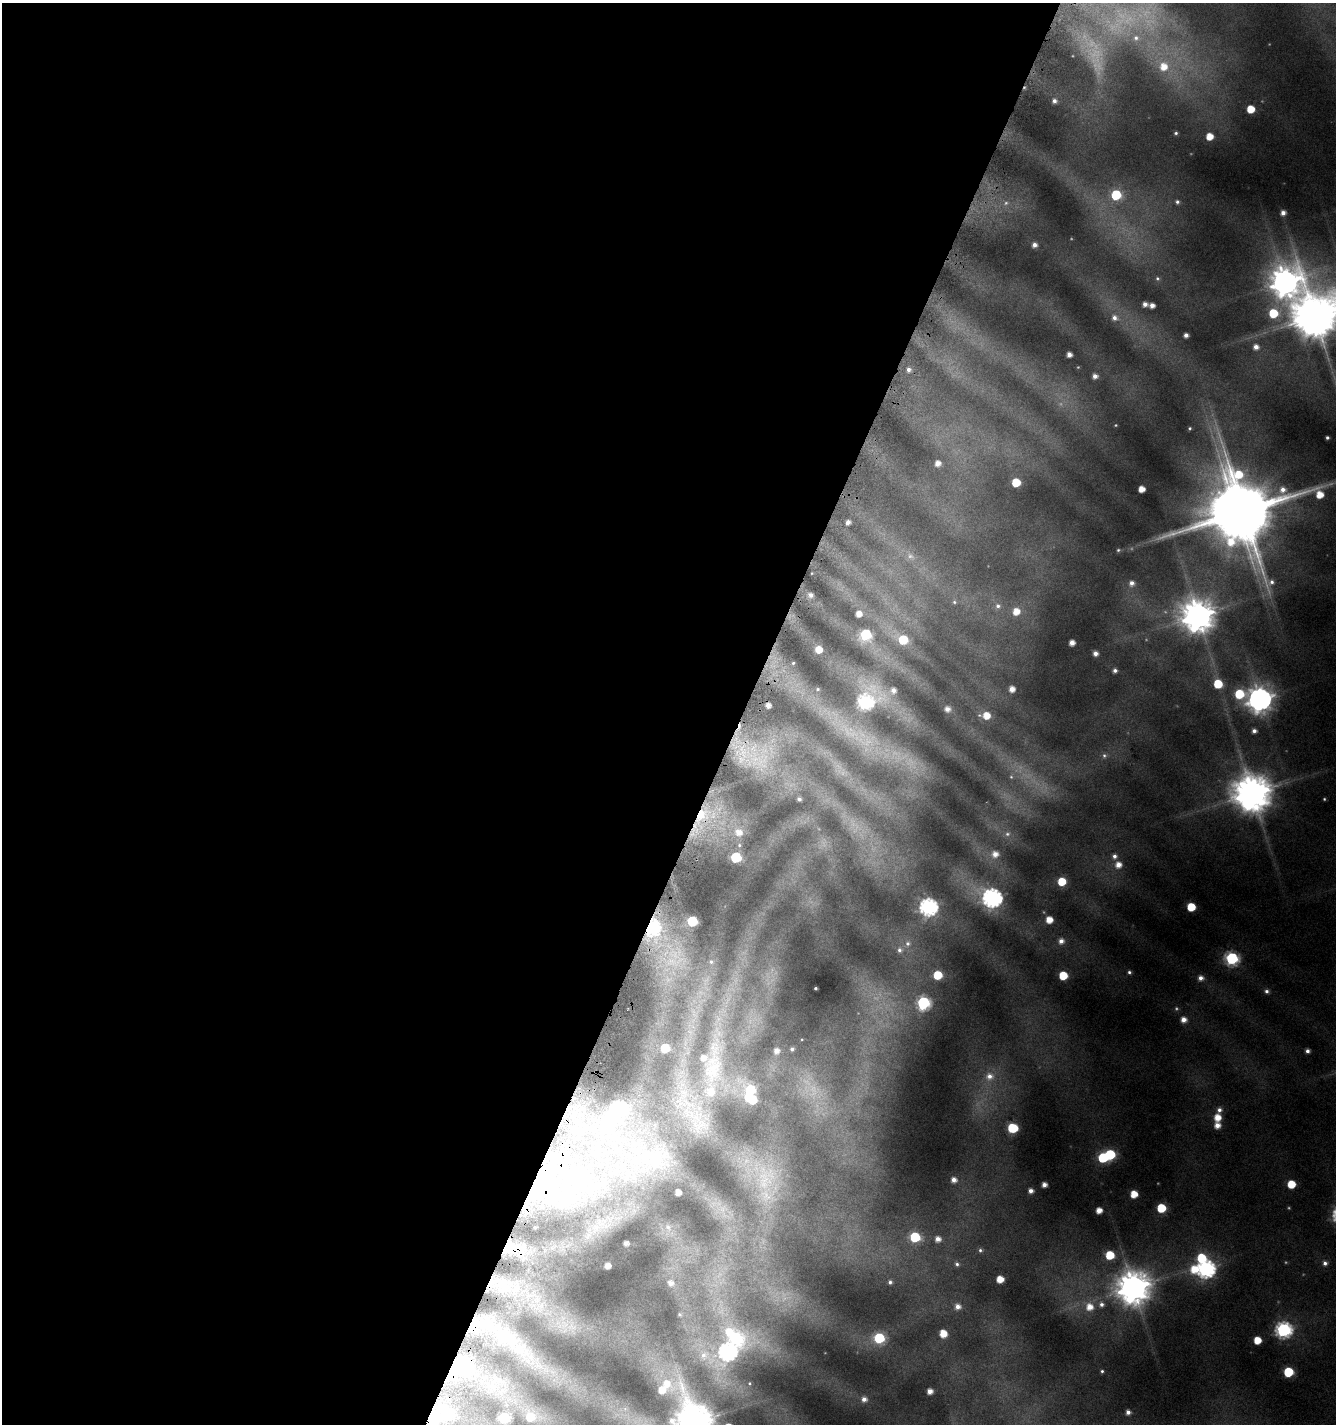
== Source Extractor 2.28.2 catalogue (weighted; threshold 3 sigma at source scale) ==
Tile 5 of 4 x 4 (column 1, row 2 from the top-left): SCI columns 215-1548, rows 2876-4297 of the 5861 x 5722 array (HDU 1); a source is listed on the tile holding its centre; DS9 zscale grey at full resolution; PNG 1338 x 1426 px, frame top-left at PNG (2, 3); no overlay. Shown black and unused: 56% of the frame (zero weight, under 4 of 8 exposures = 2% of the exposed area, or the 3 px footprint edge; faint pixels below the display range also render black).
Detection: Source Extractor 2.28.2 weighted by HDU 2 'WHT'; one run over the whole footprint, this tile lists its part. Background 0.0867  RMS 0.0095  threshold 0.0388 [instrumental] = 3 sigma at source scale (4.09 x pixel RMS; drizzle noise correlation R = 1.36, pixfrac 0.8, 0.0396/0.0396 arcsec/px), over >= 5 px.
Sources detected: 188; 20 too faint to see at this stretch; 6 inside a brighter object's white glare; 1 cosmic-ray / hot-pixel residue — not listed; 10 inside a brighter listed object's ellipse — not listed separately; the other 151 listed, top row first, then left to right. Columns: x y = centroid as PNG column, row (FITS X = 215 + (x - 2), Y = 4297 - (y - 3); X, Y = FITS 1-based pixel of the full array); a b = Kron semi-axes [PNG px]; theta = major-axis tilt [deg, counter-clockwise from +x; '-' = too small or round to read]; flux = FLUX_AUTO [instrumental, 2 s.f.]
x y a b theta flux
1136 38 11 10 - 9.6
1164 66 12 11 - 19
1054 101 5 5 - 3.6
1251 109 5 5 - 19
1176 133 4 4 - 1.7
1209 136 6 6 - 15
1116 195 6 6 - 62
1177 202 6 5 - 2.3
1283 213 4 4 - 5.1
1034 245 4 4 - 4.6
1157 278 6 5 - 1.9
1285 282 13 12 - 1500
1145 304 5 4 - 4.9
1152 305 5 4 - 5.9
1273 313 7 7 - 34
1315 317 13 12 - 4200
1114 318 8 7 - 5.2
1186 335 4 4 - 4.2
1256 347 5 5 - 5.9
1069 355 4 4 - 6.1
908 369 5 5 - 3.1
1095 376 5 4 - 5.4
1190 428 4 4 - 1.3
1327 438 3 3 - 1.9
938 463 5 5 - 7.5
1016 482 6 6 - 33
1141 489 5 5 - 12
1243 512 25 22 -8 8600
848 522 4 4 - 4.6
1118 550 5 4 - 1.3
1132 583 7 6 - 5.3
811 595 6 6 - 4.5
954 602 6 5 - 1.6
998 606 8 7 - 3.5
1016 611 7 7 - 13
859 614 5 5 - 9.2
1198 616 10 10 - 2100
866 634 7 7 - 91
903 640 8 6 -25 41
1072 643 5 5 - 8.4
819 650 5 5 - 12
1095 653 5 5 - 5.3
793 663 3 3 - 0.94
1115 670 4 4 - 3.2
1218 684 6 6 - 33
818 689 5 4 - 1.1
1012 689 5 5 - 8.5
893 690 8 7 - 7.1
1239 694 8 7 - 40
1260 699 9 9 - 1100
866 702 15 9 35 200
768 705 4 4 - 6.2
947 709 7 6 - 6.4
986 715 8 6 -3 14
1254 731 5 4 - 4.1
1104 755 7 7 - 2.7
758 759 45 39 61 86
1252 793 12 11 - 3000
799 799 4 4 - 3
1324 799 3 3 - 1
701 815 20 14 52 42
739 832 11 9 -29 11
1007 834 8 6 14 2.5
739 845 6 5 - 1.6
995 854 7 6 - 7.7
1114 856 7 6 - 3.5
736 857 6 6 - 78
1118 865 6 6 - 9.3
1062 881 6 6 - 26
992 898 8 8 - 440
928 907 7 7 - 350
1191 907 6 5 - 29
1049 920 5 5 - 14
692 921 6 6 - 72
652 927 8 7 - 210
1061 941 5 5 - 5.3
908 943 7 7 - 3.1
899 950 6 6 - 2.8
1232 958 7 7 - 150
711 962 7 7 - 3.1
1129 972 5 5 - 2.2
938 975 6 5 - 37
1063 975 6 5 - 34
1201 978 6 5 - 5.3
815 988 3 3 - 1.3
1267 991 6 5 - 3
923 1003 7 7 - 140
1183 1020 6 5 - 7.7
665 1048 6 6 - 49
792 1049 5 5 - 2.5
777 1051 6 5 - 6.3
1307 1051 4 4 - 3.6
713 1065 103 28 83 130
989 1076 11 11 - 10
750 1090 7 7 - 59
752 1100 6 5 - 31
1219 1110 7 6 - 4.1
1217 1117 6 6 - 14
1217 1125 6 6 - 8.8
1013 1128 7 6 - 52
1110 1154 6 6 - 65
642 1159 151 80 -30 360
954 1180 6 6 - 6.7
1291 1184 6 5 - 25
1044 1185 4 4 - 6.1
550 1189 90 44 -25 200
1031 1191 4 4 - 4.9
1134 1194 5 5 - 18
1161 1208 6 6 - 37
1099 1210 5 5 - 9.6
915 1237 6 6 - 67
938 1239 5 5 - 6.3
626 1243 4 4 - 4
510 1248 22 18 0 29
980 1250 6 5 - 2.1
1110 1255 6 6 - 35
1201 1258 8 7 - 34
1325 1263 6 6 - 3.7
957 1264 6 6 - 2.5
608 1266 5 4 - 6.4
1194 1269 9 9 - 20
1206 1269 8 7 - 360
1000 1279 6 5 - 16
890 1282 6 5 - 2.7
670 1283 7 6 - 5.3
505 1287 23 15 66 21
1133 1288 11 10 - 2200
1101 1304 7 7 - 4.2
957 1306 7 6 - 6.6
1089 1307 8 8 - 13
679 1314 4 4 - 1.3
1283 1330 7 7 - 260
943 1333 6 5 - 18
735 1338 8 7 - 110
879 1338 6 6 - 71
508 1339 102 22 -41 110
1257 1340 5 5 - 19
728 1352 7 7 - 340
703 1355 9 7 72 4
455 1369 38 19 46 52
1102 1371 3 3 - 1.4
1288 1372 6 6 - 59
493 1383 20 9 62 12
666 1384 14 11 -38 16
930 1391 5 4 - 7.4
864 1399 5 5 - 4.9
1128 1412 4 4 - 4.3
450 1415 15 12 -3 20
531 1417 20 13 -7 36
504 1418 6 6 - 89
694 1423 12 10 -60 2700
Overlapping masked pixels (flux is a lower limit): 7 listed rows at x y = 701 815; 652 927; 642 1159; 550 1189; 510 1248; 508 1339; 455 1369
Isophote crosses this tile's border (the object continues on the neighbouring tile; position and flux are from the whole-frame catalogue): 2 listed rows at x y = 1315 317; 694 1423